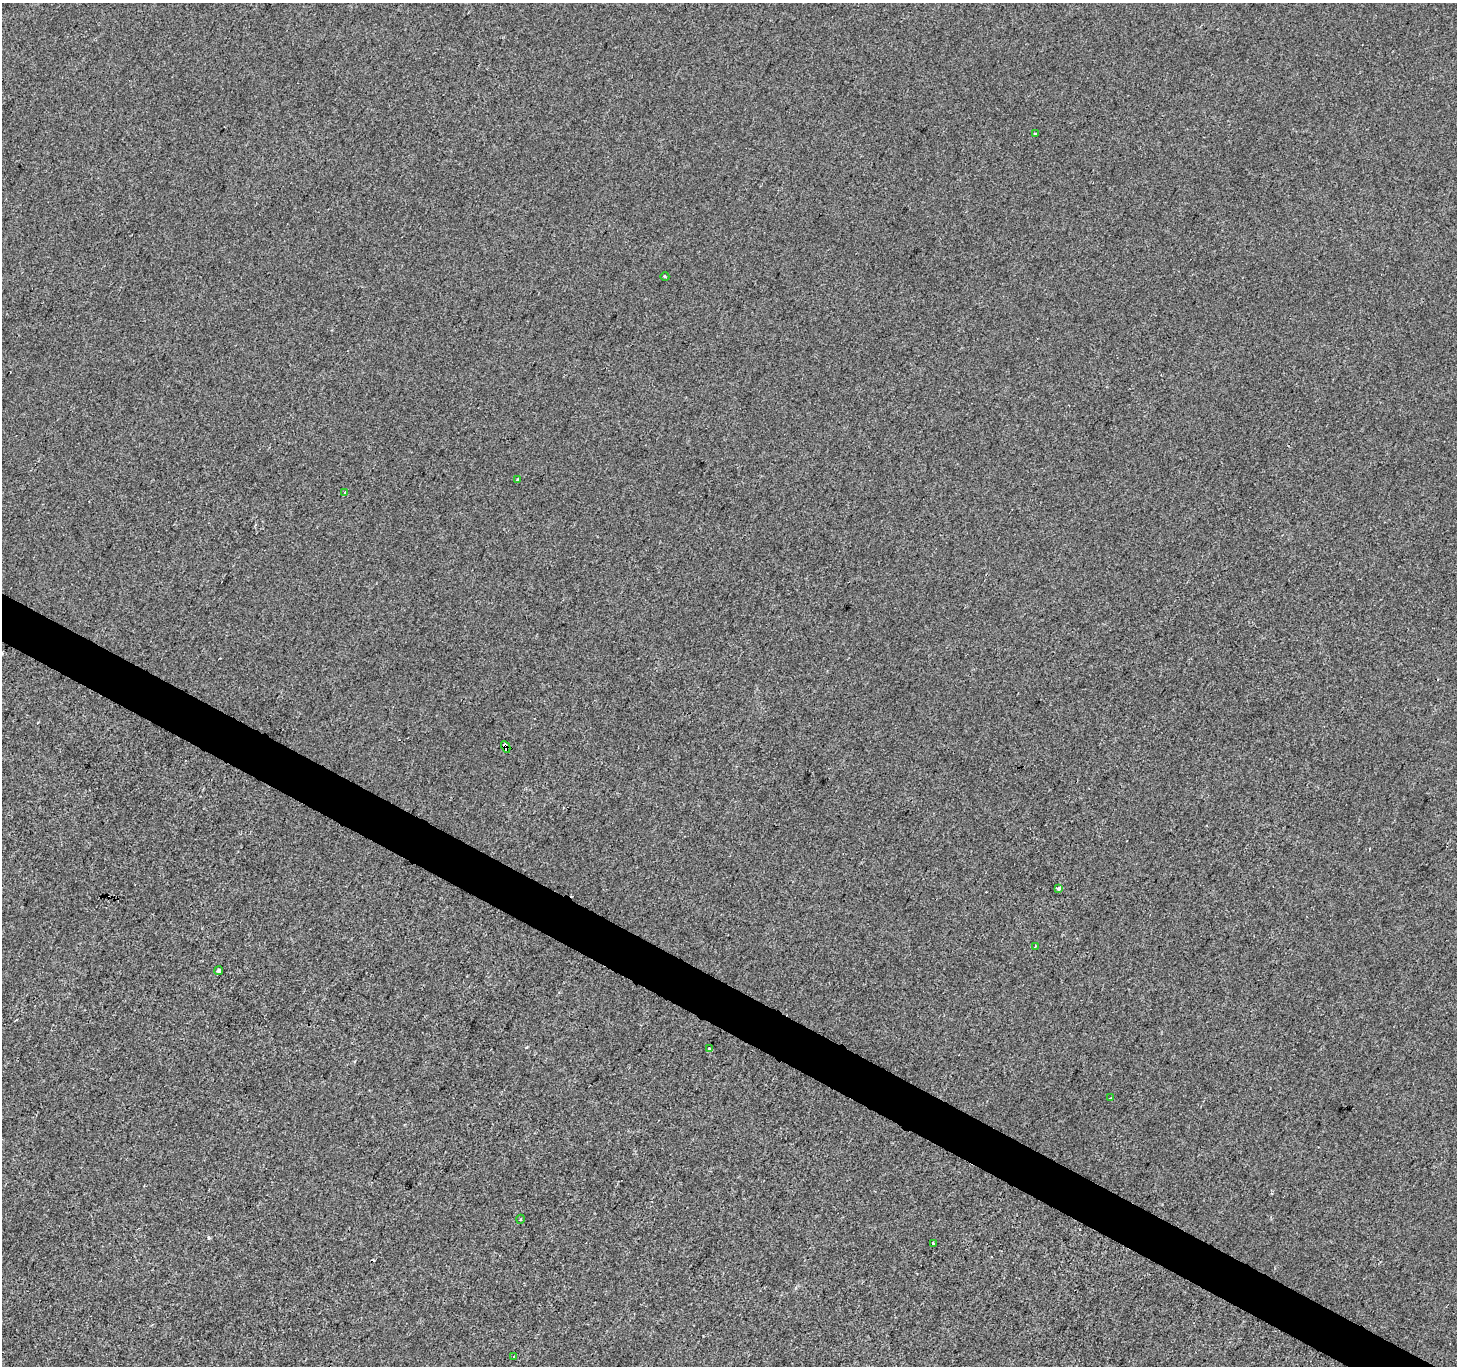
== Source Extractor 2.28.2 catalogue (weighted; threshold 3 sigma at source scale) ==
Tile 6 of 4 x 4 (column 2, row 2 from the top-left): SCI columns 1462-2916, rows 2989-4352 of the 5827 x 5910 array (HDU 1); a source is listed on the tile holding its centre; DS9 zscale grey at full resolution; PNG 1459 x 1368 px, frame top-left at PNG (2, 3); each listed source drawn as its Kron ellipse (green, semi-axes under 4 px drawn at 4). Shown black and unused: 3% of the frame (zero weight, under 2 of 3 exposures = <1% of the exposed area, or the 3 px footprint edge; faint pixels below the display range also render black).
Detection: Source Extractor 2.28.2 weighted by HDU 2 'WHT'; one run over the whole footprint, this tile lists its part. Background 5.71e-05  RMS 0.0042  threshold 0.0188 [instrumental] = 3 sigma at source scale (4.5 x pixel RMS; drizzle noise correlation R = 1.50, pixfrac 1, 0.0396/0.0396 arcsec/px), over >= 5 px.
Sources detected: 19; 6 cosmic-ray / hot-pixel residue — neither listed nor drawn; the other 13 listed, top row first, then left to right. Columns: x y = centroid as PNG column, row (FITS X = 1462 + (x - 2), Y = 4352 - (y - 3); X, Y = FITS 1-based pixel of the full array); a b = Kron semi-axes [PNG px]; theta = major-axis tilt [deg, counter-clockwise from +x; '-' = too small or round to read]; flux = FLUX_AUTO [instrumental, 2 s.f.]
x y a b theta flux
1035 134 3 3 - 0.63
665 277 4 3 - 0.43
518 480 4 3 - 0.74
345 493 4 3 - 6.9
506 747 6 4 -61 13
1059 889 4 3 - 1.9
1035 946 3 2 - 0.38
219 971 4 4 - 0.89
709 1049 4 3 - 1.7
1111 1098 3 3 - 1
521 1219 4 3 - 0.33
933 1243 3 3 - 1.6
514 1357 3 2 - 0.45
Overlapping masked pixels (flux is a lower limit): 1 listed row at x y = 506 747